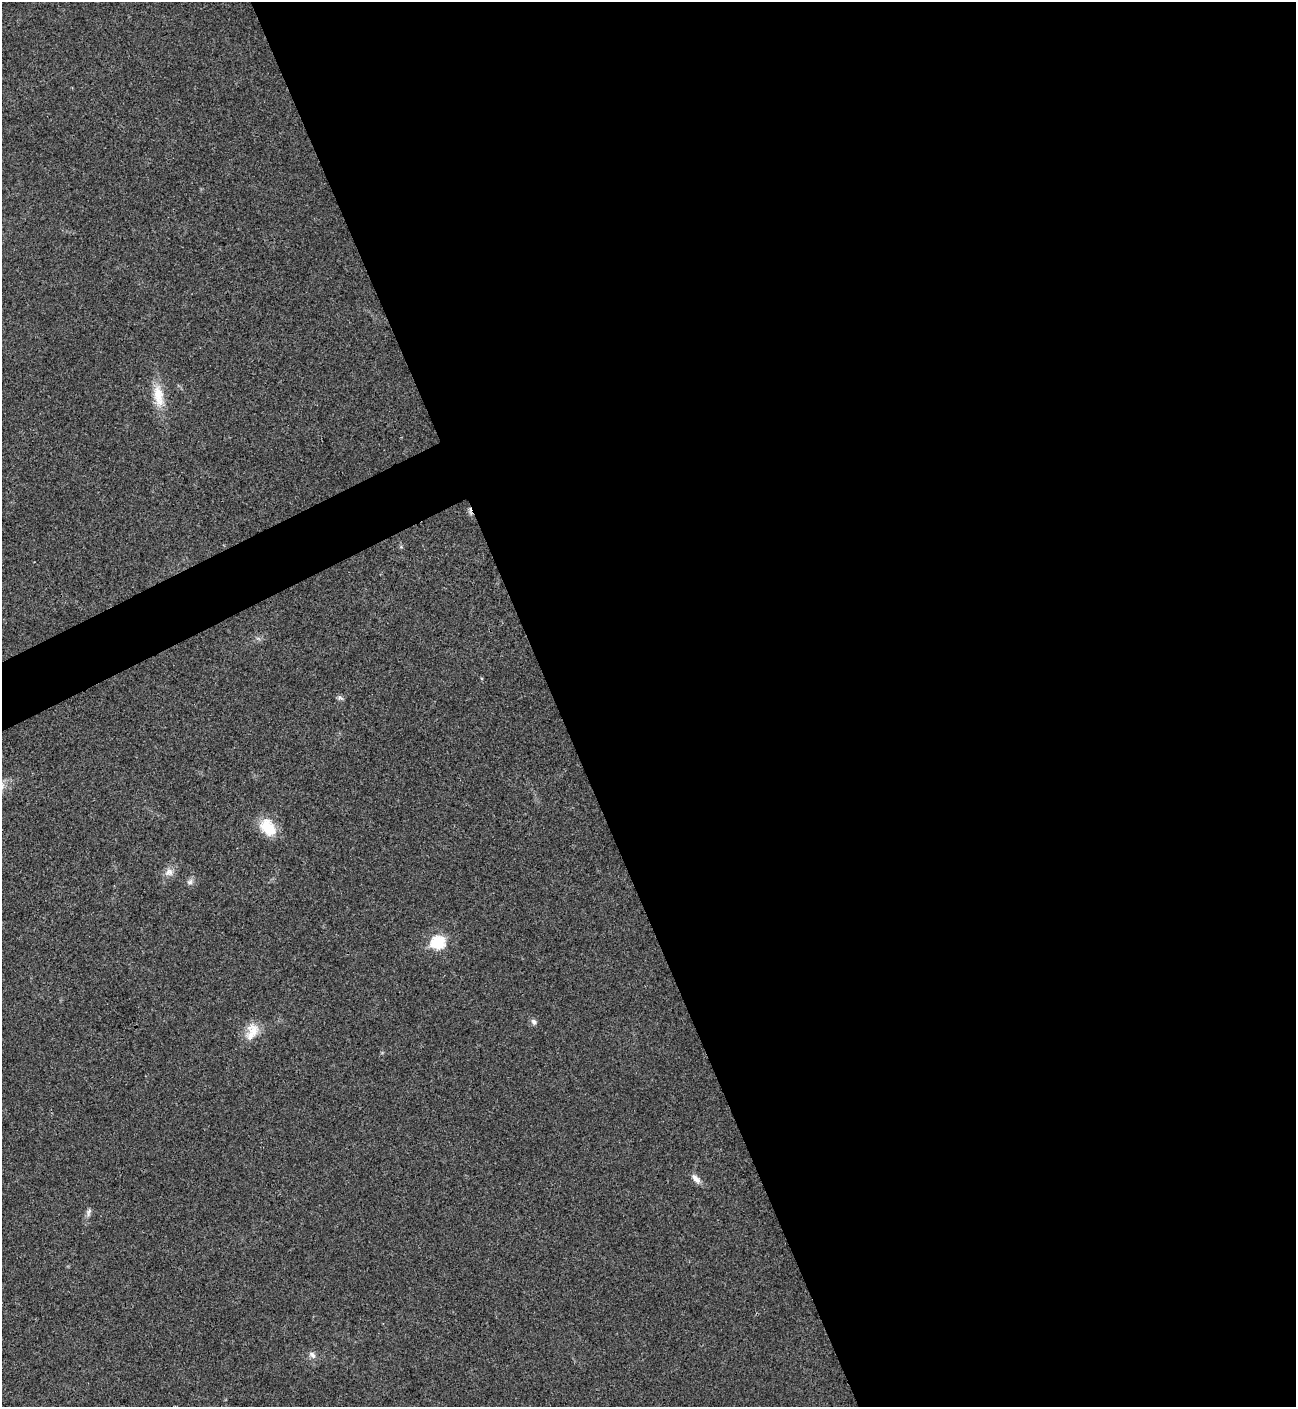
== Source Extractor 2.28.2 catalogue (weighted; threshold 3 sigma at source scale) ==
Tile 8 of 4 x 4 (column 4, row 2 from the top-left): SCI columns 4169-5462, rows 2814-4218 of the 5618 x 5630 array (HDU 1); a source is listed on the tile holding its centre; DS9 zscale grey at full resolution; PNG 1298 x 1409 px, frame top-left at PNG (2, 2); no overlay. Shown black and unused: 59% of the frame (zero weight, under 3 of 4 exposures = <1% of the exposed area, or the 3 px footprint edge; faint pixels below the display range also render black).
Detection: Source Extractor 2.28.2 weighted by HDU 2 'WHT'; one run over the whole footprint, this tile lists its part. Background 0.0196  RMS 0.0055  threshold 0.0249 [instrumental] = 3 sigma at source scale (4.5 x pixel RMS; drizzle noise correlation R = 1.50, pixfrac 1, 0.05/0.05 arcsec/px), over >= 5 px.
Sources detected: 12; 1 cosmic-ray / hot-pixel residue — not listed; the other 11 listed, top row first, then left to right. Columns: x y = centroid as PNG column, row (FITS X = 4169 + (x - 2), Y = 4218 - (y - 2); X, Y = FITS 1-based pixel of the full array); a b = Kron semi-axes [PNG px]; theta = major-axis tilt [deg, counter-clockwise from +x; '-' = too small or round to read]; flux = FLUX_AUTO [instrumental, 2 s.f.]
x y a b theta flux
158 396 32 13 -80 12
340 698 9 4 -21 1.2
268 827 22 15 -52 14
169 872 12 10 4 3.5
190 882 9 7 44 1.9
438 943 7 6 - 55
534 1022 8 6 -56 1.6
252 1031 25 15 69 8.8
696 1179 13 7 -44 3.3
89 1212 13 5 74 1.8
312 1355 10 6 -55 2.2